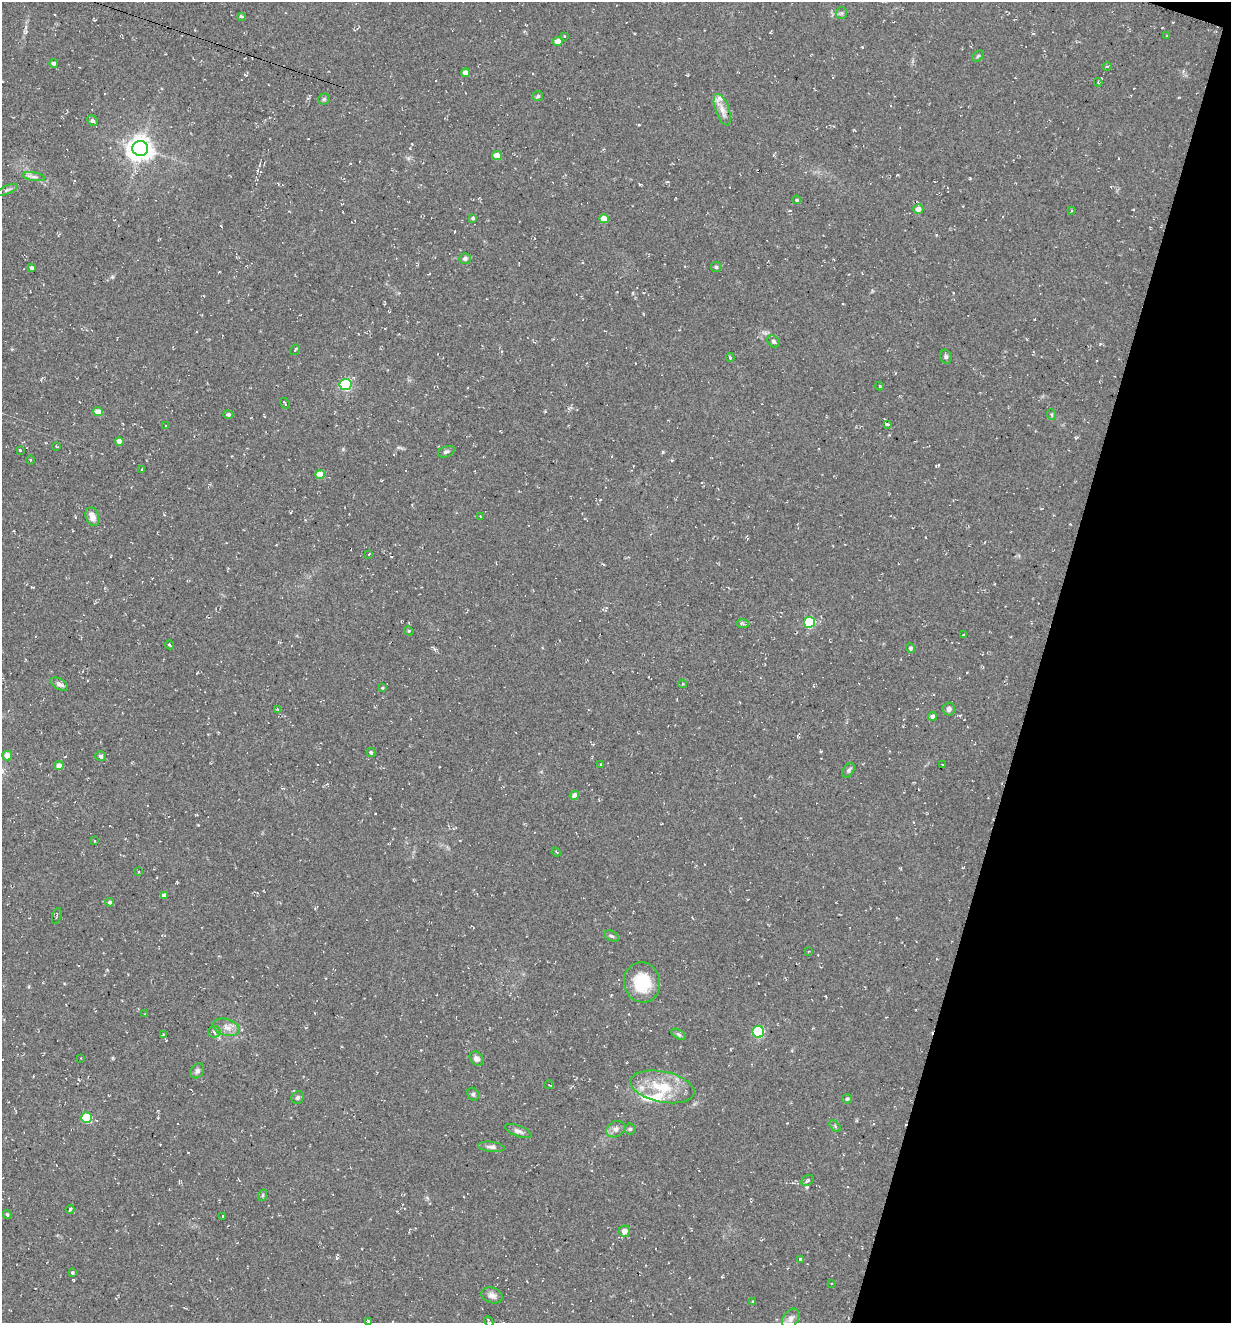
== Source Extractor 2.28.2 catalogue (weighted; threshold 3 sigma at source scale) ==
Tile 8 of 4 x 4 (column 4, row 2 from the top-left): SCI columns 3943-5171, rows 2664-3984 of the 5354 x 5304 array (HDU 1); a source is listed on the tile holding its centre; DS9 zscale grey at full resolution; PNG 1233 x 1325 px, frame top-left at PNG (2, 2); each listed source drawn as its Kron ellipse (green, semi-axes under 4 px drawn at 4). Shown black and unused: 16% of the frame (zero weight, under 2 of 3 exposures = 3% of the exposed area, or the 3 px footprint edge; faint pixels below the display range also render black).
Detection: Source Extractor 2.28.2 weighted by HDU 2 'WHT'; one run over the whole footprint, this tile lists its part. Background 0.0885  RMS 0.013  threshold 0.0569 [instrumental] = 3 sigma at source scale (4.5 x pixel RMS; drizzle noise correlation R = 1.50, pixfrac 1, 0.05/0.05 arcsec/px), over >= 5 px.
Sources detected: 119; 5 cosmic-ray / hot-pixel residue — neither listed nor drawn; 3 inside a brighter listed object's ellipse — not listed separately; the other 111 listed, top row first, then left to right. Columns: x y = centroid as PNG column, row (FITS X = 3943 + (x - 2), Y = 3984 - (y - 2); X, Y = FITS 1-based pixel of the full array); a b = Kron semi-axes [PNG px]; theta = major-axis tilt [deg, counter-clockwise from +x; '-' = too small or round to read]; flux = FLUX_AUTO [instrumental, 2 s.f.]
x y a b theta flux
841 13 6 5 - 2.2
242 16 4 3 - 3
564 36 4 2 - 0.82
1167 36 4 3 - 1.2
558 41 5 4 - 10
978 56 6 4 45 2
54 63 4 3 - 2.7
1107 66 4 3 - 1.2
465 73 4 4 - 8.3
1098 82 4 2 - 1.1
538 96 5 5 - 1.7
324 99 5 5 - 2.2
722 110 16 6 -70 8.5
92 121 6 5 - 3.4
140 148 8 7 - 1100
497 155 5 4 - 12
34 177 11 4 -9 4
8 190 11 4 23 2.8
797 200 4 4 - 1.4
918 209 5 4 - 7.2
1071 211 4 2 - 1.1
473 218 4 4 - 2.1
604 219 5 4 - 22
465 259 6 5 - 3.2
716 267 5 5 - 1.8
32 268 4 3 - 2.5
774 341 7 5 -45 2.8
295 350 5 3 - 1.4
946 357 7 5 -76 2.7
730 358 4 3 - 1.6
346 384 6 5 - 150
879 386 4 3 - 1.1
285 403 6 2 -65 1.4
98 412 5 4 - 11
228 414 5 4 - 2.9
1052 415 5 3 - 1.5
887 424 4 3 - 2.3
166 426 3 2 - 1.2
119 441 4 4 - 9.6
57 447 3 3 - 1.3
20 450 3 3 - 1.5
446 452 9 5 22 2.6
30 460 4 3 - 1.1
142 470 3 3 - 2.7
320 474 4 4 - 18
480 516 4 2 - 0.82
92 517 10 6 -69 8.8
368 554 3 3 - 1.3
809 622 5 5 - 82
743 624 6 3 -1 1.8
409 631 5 3 - 1.3
963 635 3 2 - 0.85
169 645 5 3 - 1.5
910 648 5 4 - 2.6
59 684 9 5 -29 4.7
683 684 4 4 - 1.4
382 688 4 3 - 1.2
278 709 4 4 - 1.6
949 709 6 6 - 4.6
932 716 4 4 - 3.8
371 752 4 3 - 1.9
7 756 5 5 - 8.9
101 756 5 4 - 2.3
601 765 4 2 - 0.84
942 765 3 2 - 1.9
59 766 4 4 - 6.8
848 770 8 5 59 2.7
574 795 5 4 - 5.5
95 841 3 2 - 0.9
556 852 5 3 - 1.2
138 872 3 2 - 0.97
164 895 4 4 - 5.9
110 902 4 4 - 4.7
57 916 8 2 73 1
611 936 8 5 -27 2.3
809 951 3 2 - 0.76
642 982 20 18 -81 47
145 1014 3 2 - 0.81
226 1027 14 8 -17 8.9
214 1032 6 5 - 2.5
758 1032 6 5 - 110
678 1034 8 4 -31 2.4
163 1035 4 3 - 1
81 1058 2 2 - 0.81
477 1059 8 6 -42 5.3
197 1071 8 6 54 3.4
549 1085 5 2 - 0.99
662 1087 33 15 -12 46
473 1094 7 5 -62 2.3
298 1098 6 6 - 3.3
847 1099 5 4 - 1.6
86 1118 5 5 - 67
835 1126 7 4 -46 2.1
616 1129 10 7 28 5.3
630 1129 5 5 - 2.1
518 1131 14 5 -20 4.5
491 1147 13 5 -7 4.7
808 1181 6 5 - 2.7
263 1195 6 3 71 1.5
70 1209 4 3 - 2.9
7 1214 4 3 - 1.9
223 1216 2 2 - 0.96
624 1231 6 5 - 7.1
800 1259 3 3 - 3.3
72 1273 3 3 - 5.1
832 1284 3 2 - 1.3
492 1295 11 7 -16 5.6
753 1302 3 3 - 1.2
791 1319 11 7 58 5.6
368 1321 4 3 - 1.1
489 1321 5 2 - 1.4
Isophote crosses this tile's border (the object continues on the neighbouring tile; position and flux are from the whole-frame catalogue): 1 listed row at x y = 489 1321